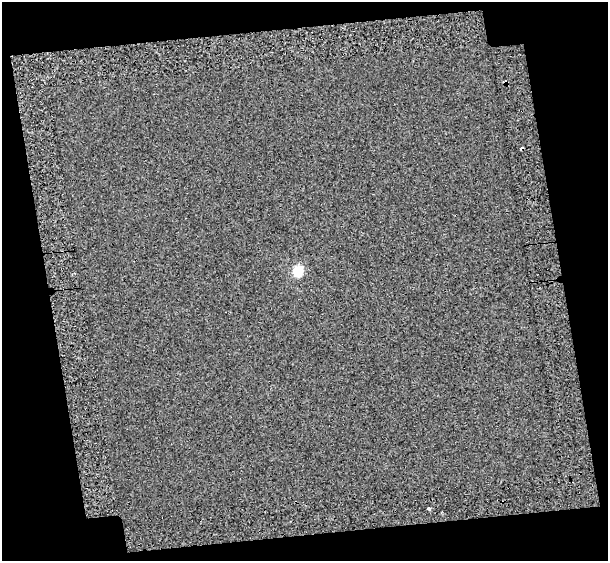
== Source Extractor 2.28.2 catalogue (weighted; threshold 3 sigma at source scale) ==
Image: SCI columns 37-642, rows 48-606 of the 678 x 655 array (HDU 1 of 3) = the unmasked area's bounding box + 8 px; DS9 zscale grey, full resolution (1 PNG px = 1 image px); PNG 610 x 563 px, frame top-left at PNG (2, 2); no overlay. Shown black and unused: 25% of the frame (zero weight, under 3 of 5 exposures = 22% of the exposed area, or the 3 px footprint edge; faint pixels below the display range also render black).
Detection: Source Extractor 2.28.2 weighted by HDU 2 'WHT'. Background 0.00245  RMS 0.015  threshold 0.0666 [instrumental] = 3 sigma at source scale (4.5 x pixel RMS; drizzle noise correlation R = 1.50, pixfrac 1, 0.0396/0.0396 arcsec/px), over >= 5 px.
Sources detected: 3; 1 cosmic-ray / hot-pixel residue — not listed; the other 2 listed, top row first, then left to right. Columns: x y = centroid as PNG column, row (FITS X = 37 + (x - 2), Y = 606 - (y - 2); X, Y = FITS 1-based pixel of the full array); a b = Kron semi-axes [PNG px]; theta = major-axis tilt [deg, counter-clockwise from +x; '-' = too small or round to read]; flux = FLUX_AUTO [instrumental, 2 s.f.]
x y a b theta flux
298 271 6 5 - 83
429 509 4 3 - 2.9